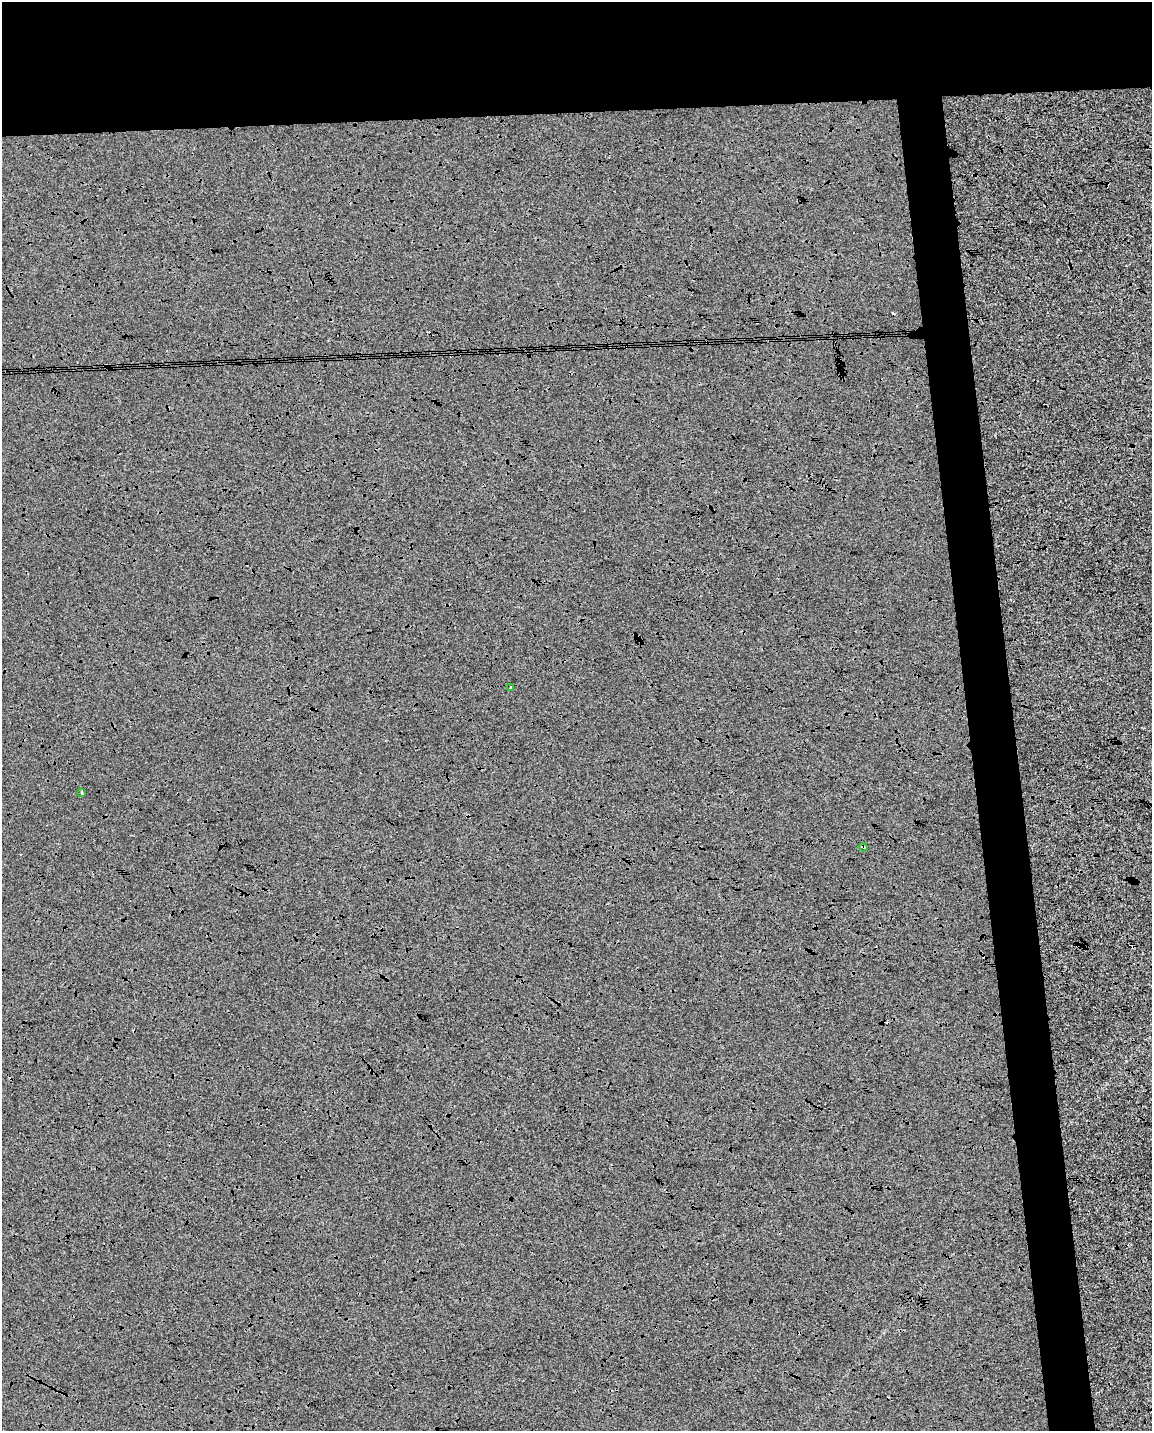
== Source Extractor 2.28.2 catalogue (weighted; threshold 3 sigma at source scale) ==
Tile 2 of 4 x 3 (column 2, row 1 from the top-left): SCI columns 1151-2300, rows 2871-4299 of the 4600 x 4353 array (HDU 1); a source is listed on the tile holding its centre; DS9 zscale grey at full resolution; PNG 1154 x 1433 px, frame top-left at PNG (2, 2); each listed source drawn as its Kron ellipse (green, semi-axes under 4 px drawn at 4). Shown black and unused: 13% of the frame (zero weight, under 3 of 4 exposures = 2% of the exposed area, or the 3 px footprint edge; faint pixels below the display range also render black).
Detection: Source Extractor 2.28.2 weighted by HDU 2 'WHT'; one run over the whole footprint, this tile lists its part. Background -6.78e-04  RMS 0.0065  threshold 0.0294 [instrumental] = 3 sigma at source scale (4.5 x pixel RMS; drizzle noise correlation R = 1.50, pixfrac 1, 0.0396/0.0396 arcsec/px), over >= 5 px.
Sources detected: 6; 3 cosmic-ray / hot-pixel residue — neither listed nor drawn; the other 3 listed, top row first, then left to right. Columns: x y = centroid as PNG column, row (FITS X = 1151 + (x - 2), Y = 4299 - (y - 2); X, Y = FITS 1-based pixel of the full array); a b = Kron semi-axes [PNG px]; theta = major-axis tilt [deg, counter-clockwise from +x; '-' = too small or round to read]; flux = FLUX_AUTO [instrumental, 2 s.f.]
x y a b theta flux
511 687 4 2 - 0.62
82 792 3 3 - 0.84
863 847 4 3 - 1.4
Overlapping masked pixels (flux is a lower limit): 1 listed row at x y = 863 847